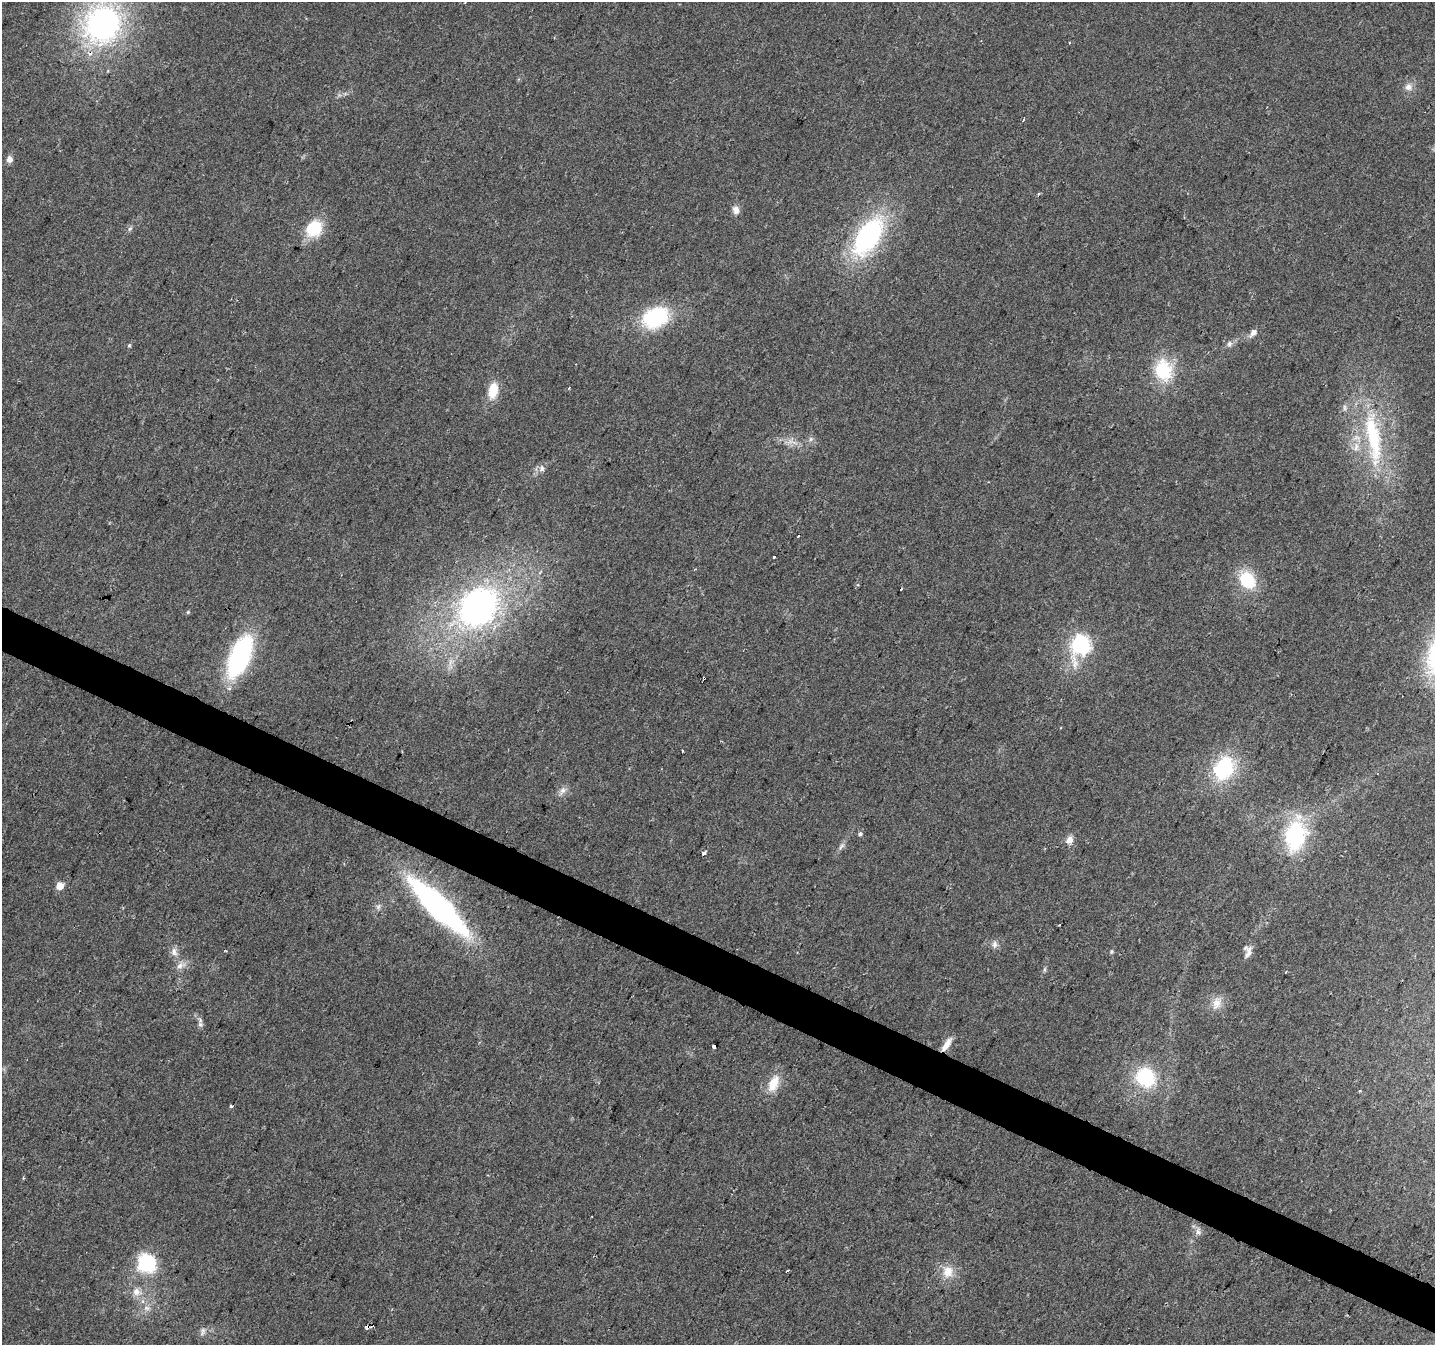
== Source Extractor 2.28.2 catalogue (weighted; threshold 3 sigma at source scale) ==
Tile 6 of 4 x 4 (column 2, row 2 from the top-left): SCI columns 1434-2866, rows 2889-4231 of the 5740 x 5842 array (HDU 1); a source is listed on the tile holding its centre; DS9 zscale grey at full resolution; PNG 1437 x 1347 px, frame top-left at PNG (2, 2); no overlay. Shown black and unused: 3% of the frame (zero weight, under 2 of 3 exposures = <1% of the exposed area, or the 3 px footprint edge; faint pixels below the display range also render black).
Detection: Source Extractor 2.28.2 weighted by HDU 2 'WHT'; one run over the whole footprint, this tile lists its part. Background 0.0516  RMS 0.0083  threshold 0.0372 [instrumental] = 3 sigma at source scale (4.5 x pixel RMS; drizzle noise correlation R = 1.50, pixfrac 1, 0.0396/0.0396 arcsec/px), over >= 5 px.
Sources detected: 66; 5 cosmic-ray / hot-pixel residue — not listed; the other 61 listed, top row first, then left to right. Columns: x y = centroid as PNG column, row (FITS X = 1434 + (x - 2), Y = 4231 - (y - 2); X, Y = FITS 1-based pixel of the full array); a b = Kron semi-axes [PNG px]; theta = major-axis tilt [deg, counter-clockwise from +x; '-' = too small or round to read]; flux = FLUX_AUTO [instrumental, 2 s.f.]
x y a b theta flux
103 24 39 35 66 200
1069 43 3 2 - 0.69
1408 87 10 10 - 5.3
9 159 7 6 - 5.1
736 210 11 8 -76 4.8
130 229 7 5 31 1.8
314 229 15 12 50 41
868 236 36 19 58 140
655 317 27 19 25 69
1253 333 12 7 49 4.7
1229 344 8 7 - 2.9
129 345 5 4 - 1.1
1163 370 25 20 -76 42
493 391 20 11 77 17
1345 407 9 4 -90 1.9
1373 437 80 18 -81 81
811 439 6 6 - 2.1
794 442 13 3 -18 3.1
1356 447 14 7 88 6.7
542 468 9 7 89 3.7
798 536 3 2 - 0.79
774 557 3 3 - 1.2
1247 580 21 16 -54 34
478 607 38 32 50 270
188 612 5 4 - 1.1
1080 644 9 7 77 320
240 656 39 17 67 130
704 678 3 3 - 7.3
682 751 3 2 - 0.89
1224 768 23 18 62 69
562 791 14 7 57 4.4
860 834 6 5 - 1.8
1295 836 30 21 79 85
1069 840 9 8 - 5.7
841 846 13 6 56 3.1
704 853 4 3 - 18
59 886 5 5 - 17
378 907 8 6 63 2.6
438 907 68 18 -45 230
994 944 10 7 77 3.5
1111 951 6 4 89 1.2
174 952 13 9 -73 5.1
1248 952 20 7 72 5.5
180 965 15 8 24 5.8
1045 969 6 4 71 1.3
1216 1003 19 12 70 9.9
200 1025 7 6 - 2.1
946 1044 19 7 57 7.9
714 1047 4 2 - 1.9
1145 1077 18 16 -47 58
774 1083 23 12 66 16
1360 1091 4 3 - 0.74
231 1106 3 3 - 3
23 1178 4 3 - 0.9
1198 1231 11 7 -81 3.6
147 1263 11 11 - 90
787 1270 3 2 - 1.1
948 1272 16 14 79 13
136 1292 13 10 -9 7.9
146 1308 7 7 - 3.3
202 1331 13 6 72 3.2
Overlapping masked pixels (flux is a lower limit): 2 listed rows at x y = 704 678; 946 1044